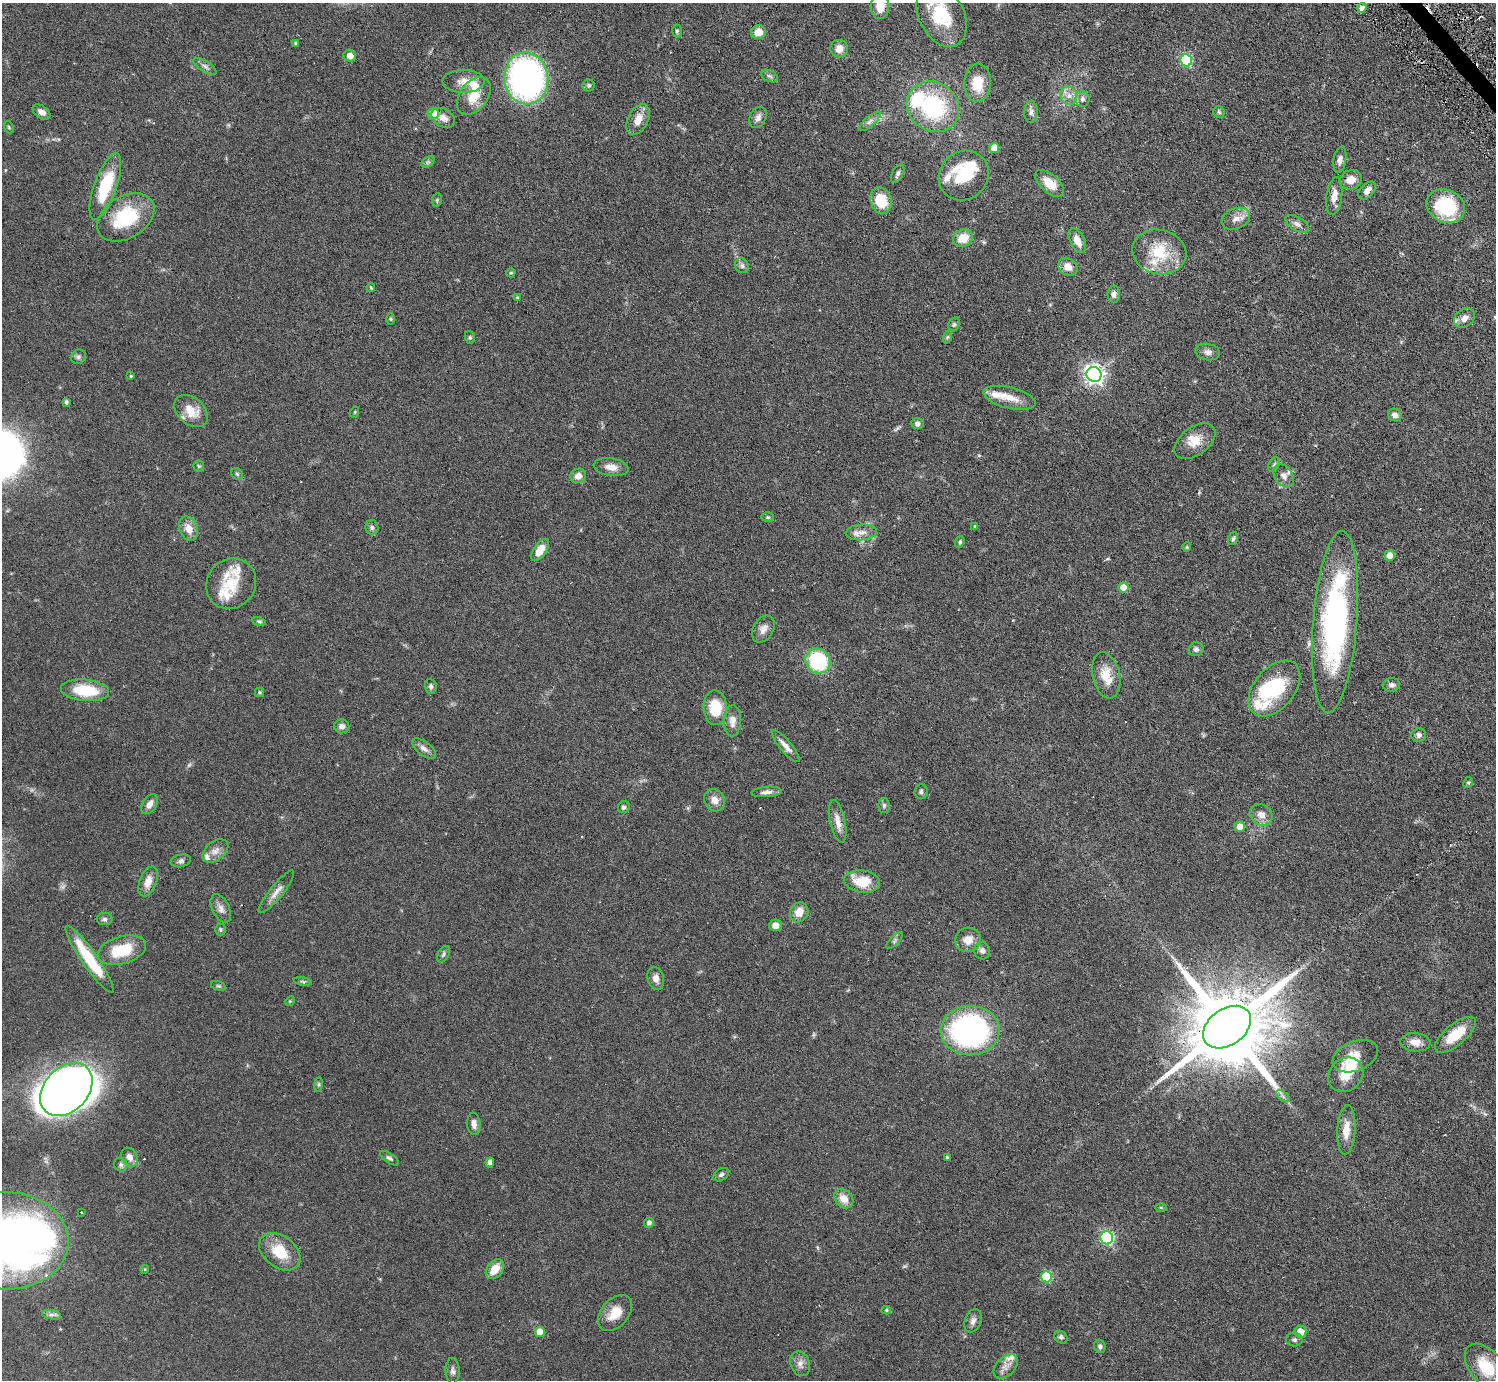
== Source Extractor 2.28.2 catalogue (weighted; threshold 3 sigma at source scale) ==
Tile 10 of 4 x 4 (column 2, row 3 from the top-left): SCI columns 1495-2988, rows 1677-3054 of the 5977 x 5967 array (HDU 1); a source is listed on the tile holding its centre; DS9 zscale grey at full resolution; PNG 1498 x 1382 px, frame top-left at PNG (2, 3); each listed source drawn as its Kron ellipse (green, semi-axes under 4 px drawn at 4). Shown black and unused: <1% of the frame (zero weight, under 3 of 6 exposures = <1% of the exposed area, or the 3 px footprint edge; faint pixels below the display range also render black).
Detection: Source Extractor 2.28.2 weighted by HDU 2 'WHT'; one run over the whole footprint, this tile lists its part. Background 0.0941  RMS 0.0047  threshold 0.0192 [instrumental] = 3 sigma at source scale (4.09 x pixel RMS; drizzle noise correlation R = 1.36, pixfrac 0.8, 0.05/0.05 arcsec/px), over >= 5 px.
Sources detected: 201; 1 too faint to see at this stretch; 6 inside a brighter object's white glare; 1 cosmic-ray / hot-pixel residue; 1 long thin detection or spike segment (spike, bleed or trail) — neither listed nor drawn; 18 inside a brighter listed object's ellipse — not listed separately; the other 174 listed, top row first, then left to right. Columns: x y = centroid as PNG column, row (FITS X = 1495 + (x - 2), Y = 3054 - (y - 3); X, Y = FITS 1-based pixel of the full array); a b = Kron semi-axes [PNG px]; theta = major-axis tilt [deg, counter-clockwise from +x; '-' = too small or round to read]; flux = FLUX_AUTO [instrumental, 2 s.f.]
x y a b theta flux
880 6 13 9 86 5.6
1362 8 5 4 - 1.9
941 15 33 22 -64 20
677 31 6 4 90 0.66
758 32 7 7 - 4.6
295 43 4 3 - 0.64
839 49 9 8 - 3.4
350 56 6 6 - 2.9
1186 60 6 6 - 36
205 66 13 5 -32 1.4
769 76 9 5 -26 0.96
526 78 26 22 -84 120
464 81 21 11 0 4.5
978 83 19 13 87 8.7
589 86 6 6 - 0.76
474 96 21 13 53 8.4
1069 96 9 8 - 2.5
1083 99 8 7 - 1.5
933 107 27 24 -37 41
41 112 10 6 -36 2.3
1031 112 11 6 89 1.5
1219 112 6 5 - 0.6
433 113 5 5 - 8.8
758 117 11 8 63 2
443 118 13 8 -33 2.7
638 120 16 10 62 4.8
870 121 13 5 41 1.6
9 127 6 4 -68 0.53
994 148 5 5 - 5.4
1340 160 13 6 80 1.9
428 162 7 4 33 0.78
898 174 10 5 63 1.2
964 176 26 24 43 18
1351 180 11 9 20 4.2
1050 183 17 9 -41 6.8
105 186 35 11 70 20
1367 191 10 6 47 2.4
1334 196 19 7 82 4.2
437 200 7 5 79 0.62
881 200 13 10 -72 11
1446 206 20 16 -23 26
126 217 31 21 32 23
1236 219 15 10 23 3.4
1297 224 13 6 -31 1.9
963 238 10 8 27 6.8
1077 241 13 7 -63 4
1159 252 27 22 -13 15
742 266 8 6 -56 1.1
1068 267 10 8 -35 3.7
511 273 5 4 - 0.47
371 287 4 3 - 0.5
1114 294 8 6 88 1.6
517 297 4 4 - 0.41
1465 318 11 8 36 2.7
391 319 6 4 -89 0.45
954 324 7 5 69 0.8
470 337 6 5 - 0.6
947 337 7 4 71 0.63
1208 352 12 8 -9 1.9
78 357 8 6 47 1
1094 374 8 7 - 190
131 376 4 3 - 0.44
1010 398 26 10 -14 6.3
66 402 4 4 - 0.86
191 411 19 13 -41 7.4
355 412 6 3 72 0.39
1395 415 7 6 - 1.8
917 424 6 5 - 1.3
1195 441 23 14 37 6.4
1274 465 8 5 62 0.74
199 466 5 5 - 0.57
611 467 17 8 -9 3.9
237 474 6 5 - 0.72
578 476 8 7 - 2.7
1284 476 12 9 -55 2.3
768 517 6 5 - 0.61
975 526 4 3 - 0.45
372 527 7 6 - 0.95
188 528 12 9 -66 4.2
861 532 16 8 4 2.9
1233 538 7 5 72 0.82
960 542 6 4 70 0.54
1187 547 5 4 - 0.43
540 550 13 6 56 6.1
1390 555 5 5 - 4.8
231 584 26 24 48 12
1123 587 5 5 - 6.1
259 621 7 4 -13 0.68
1335 622 91 22 85 93
763 629 14 10 60 2.9
1196 649 7 7 - 1.3
818 661 13 11 -48 32
1106 675 23 13 -77 7.9
1391 685 9 6 3 1.3
431 686 7 6 - 1
1274 688 32 20 50 23
85 690 24 10 -5 17
259 692 4 4 - 0.59
715 708 17 11 -88 11
732 721 15 8 89 3.1
342 726 7 7 - 1.7
1419 735 7 6 - 1.4
786 746 20 6 -50 2.9
424 748 14 7 -37 2.1
1468 782 6 4 66 0.53
767 792 15 5 4 2
921 792 7 6 - 1.2
715 800 11 10 - 3.1
149 804 11 7 57 2.7
884 805 7 5 89 0.88
624 807 6 6 - 1.1
1261 815 12 10 -41 3.4
838 821 22 7 -78 3.9
1240 827 5 5 - 4.4
215 851 15 9 39 2.8
181 861 10 6 12 1.2
148 881 16 8 69 4
862 881 18 11 -7 11
276 892 27 6 51 3.3
221 908 15 8 -63 2.4
799 912 10 9 - 4.7
105 919 8 6 0 1
775 925 6 6 - 2.7
220 930 6 5 - 0.66
968 940 13 12 - 4.5
894 941 10 4 46 0.93
122 950 25 13 16 15
982 951 9 8 - 1.8
443 954 9 5 62 1
89 959 40 8 -55 19
656 978 12 8 -74 2.5
303 981 9 4 -10 0.74
218 986 7 4 -19 0.59
290 1001 5 4 - 0.4
1227 1027 26 18 35 6400
970 1031 29 24 2 96
1455 1035 25 10 39 11
1415 1042 15 9 -4 3.3
1355 1056 24 14 22 5.8
1346 1075 19 16 42 8
318 1084 7 4 82 0.58
66 1089 30 22 47 140
1283 1096 8 4 -37 1
474 1124 11 6 -86 2.1
1346 1130 25 9 86 5.8
129 1157 10 7 -60 2.5
947 1157 3 3 - 0.47
389 1158 11 5 -33 0.96
490 1162 5 4 - 1.2
121 1165 7 6 - 1
721 1175 9 5 32 1.1
844 1199 10 8 -45 4.1
1161 1207 6 4 -1 0.41
81 1212 3 2 - 0.42
649 1223 5 5 - 1.3
1107 1238 6 6 - 55
6 1241 62 48 -2 270
280 1252 23 15 -38 11
145 1269 4 3 - 0.35
495 1269 11 7 52 5.9
1046 1277 5 5 - 21
886 1310 5 4 - 0.6
615 1313 21 13 49 6.8
51 1315 9 4 -8 1.1
973 1321 12 8 68 2
540 1332 5 5 - 5.8
1300 1332 6 6 - 5.4
1061 1337 7 6 - 0.98
1294 1340 8 6 -4 1.1
1100 1346 7 5 -67 1.1
800 1364 13 9 -72 2.4
1006 1366 14 9 45 2.8
1486 1367 27 16 -50 14
453 1371 13 7 -88 1.5
Overlapping masked pixels (flux is a lower limit): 1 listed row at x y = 1227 1027
Isophote crosses this tile's border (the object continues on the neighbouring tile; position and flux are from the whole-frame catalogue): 3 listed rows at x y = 880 6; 941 15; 6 1241